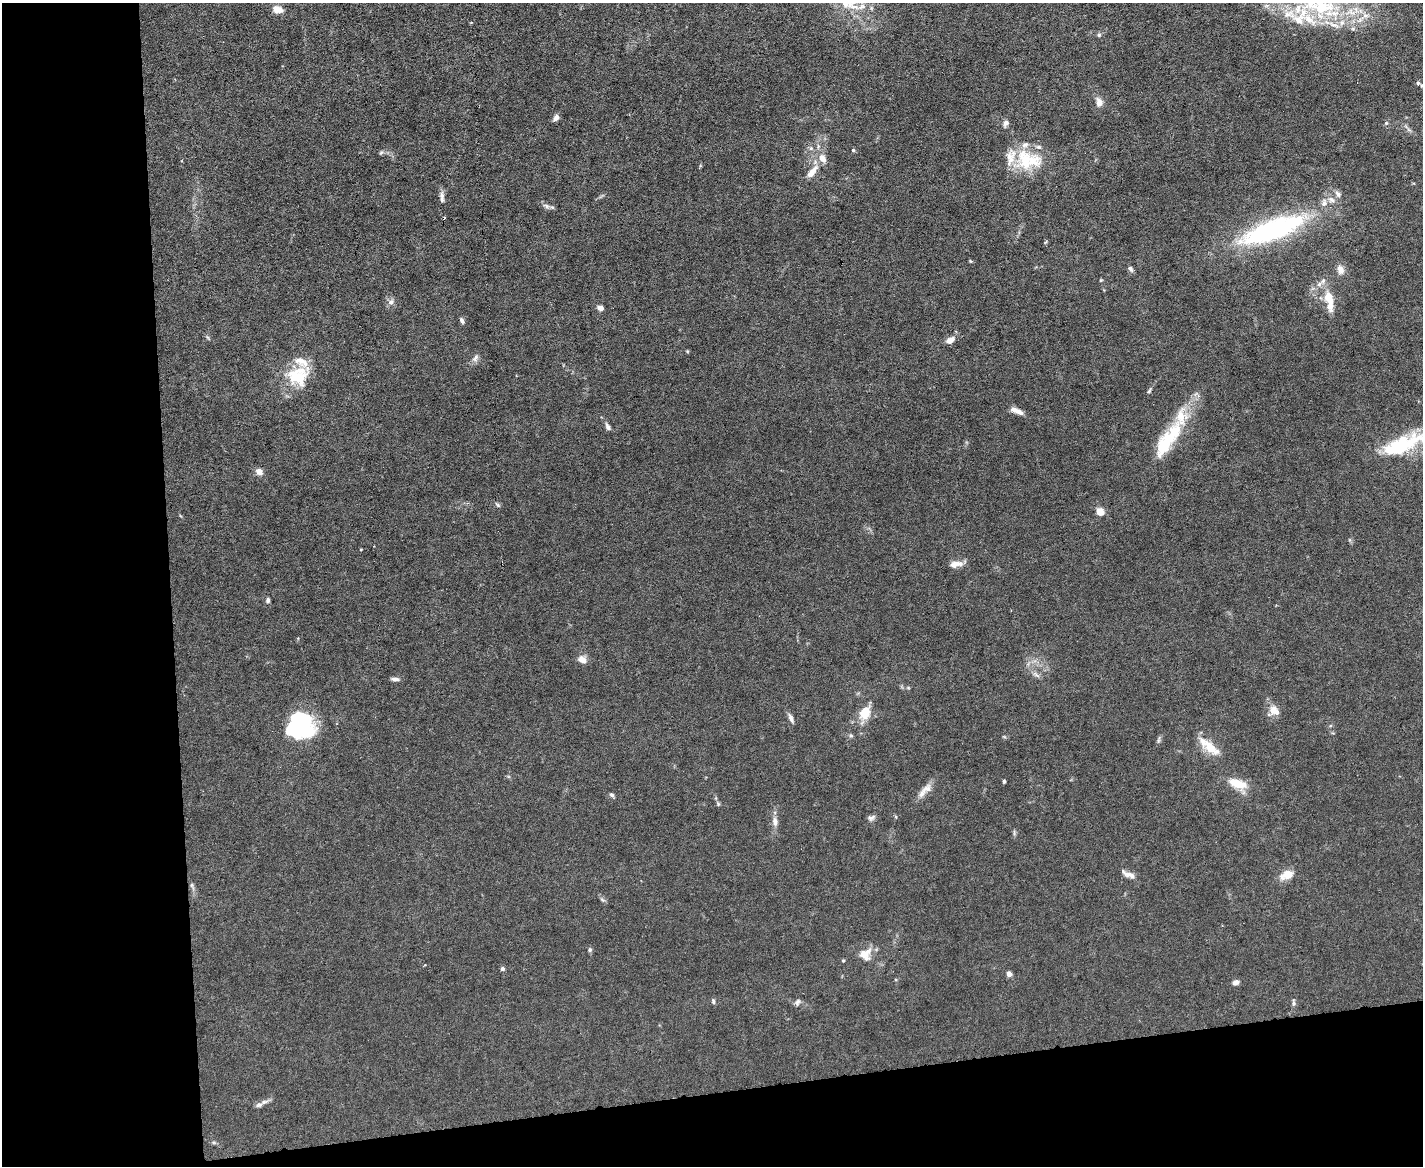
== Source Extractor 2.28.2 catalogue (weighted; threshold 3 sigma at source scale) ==
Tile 10 of 3 x 4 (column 1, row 4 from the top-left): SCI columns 239-1659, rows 1-1164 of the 4630 x 4656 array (HDU 1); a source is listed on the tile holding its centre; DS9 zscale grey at full resolution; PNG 1425 x 1168 px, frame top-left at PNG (2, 3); no overlay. Shown black and unused: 18% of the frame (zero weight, under 3 of 6 exposures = <1% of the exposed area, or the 3 px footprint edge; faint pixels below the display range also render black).
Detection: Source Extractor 2.28.2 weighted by HDU 2 'WHT'; one run over the whole footprint, this tile lists its part. Background 0.0197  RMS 0.0027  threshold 0.0112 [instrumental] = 3 sigma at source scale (4.09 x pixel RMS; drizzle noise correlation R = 1.36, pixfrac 0.8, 0.05/0.05 arcsec/px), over >= 5 px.
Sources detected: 101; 3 inside a brighter object's white glare — not listed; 23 inside a brighter listed object's ellipse — not listed separately; the other 75 listed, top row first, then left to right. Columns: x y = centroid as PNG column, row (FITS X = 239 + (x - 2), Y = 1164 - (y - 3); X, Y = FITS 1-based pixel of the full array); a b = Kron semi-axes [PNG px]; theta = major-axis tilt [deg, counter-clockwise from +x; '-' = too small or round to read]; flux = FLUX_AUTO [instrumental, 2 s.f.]
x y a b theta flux
852 5 23 15 -28 6.4
1322 7 37 26 14 17
278 10 12 8 -13 2.3
1365 15 9 6 -5 1.2
1099 35 6 5 - 0.4
1418 83 5 5 - 0.35
1422 86 5 4 - 0.36
1099 102 14 9 -83 1.5
556 118 8 5 54 1.2
1006 123 8 6 66 0.92
1386 123 6 5 - 0.39
811 148 7 5 -45 0.56
853 150 5 4 - 0.36
381 153 7 4 20 0.41
1025 161 33 26 -80 12
812 172 21 8 49 2.6
1338 194 9 7 -57 0.98
442 195 11 7 84 1.1
546 206 11 5 -25 0.91
1273 230 80 23 20 45
1046 242 6 3 69 0.28
970 261 4 4 - 0.27
1130 269 8 5 -51 0.67
1340 270 12 9 -71 1.7
1101 280 4 4 - 0.25
1329 298 25 11 -71 5.2
391 302 9 8 - 1.1
600 308 7 5 -15 1.1
462 320 7 4 -64 0.68
950 340 11 7 33 1.8
687 351 5 4 - 0.24
475 358 12 7 61 1
297 376 27 25 -3 11
1149 391 9 3 61 0.41
1019 412 11 6 -18 1.3
607 427 11 5 -67 0.82
1403 444 57 18 22 19
1164 445 35 17 60 9.8
259 472 9 7 -40 1.4
1100 512 7 7 - 2.7
959 564 12 8 -2 1.6
268 600 6 5 - 0.54
582 660 9 7 -22 2
1036 675 12 4 -36 0.86
395 679 10 4 -3 0.79
1274 711 14 11 -39 2.7
865 713 12 10 68 5.2
791 718 13 5 -67 0.96
292 727 38 17 31 16
851 736 6 4 -1 0.36
1158 740 11 4 75 0.53
1209 747 28 10 -39 5.6
1004 781 4 4 - 0.35
1238 783 22 10 -17 5.2
927 789 16 12 26 2.2
612 795 7 5 -33 0.52
718 804 5 5 - 0.36
871 817 11 6 19 0.79
896 817 5 3 - 0.27
775 822 14 7 -82 1.5
1128 874 20 7 -23 1.5
1287 875 15 9 23 3.6
192 886 14 4 -68 0.76
603 900 8 4 -31 0.47
590 950 6 5 - 0.46
865 954 15 13 14 3.6
843 961 4 4 - 0.27
424 965 3 3 - 0.23
502 969 5 4 - 0.64
1009 974 4 4 - 1.8
1235 982 7 5 16 1.1
713 1001 7 5 -89 0.43
797 1002 10 6 74 0.72
1294 1003 8 5 -88 0.55
264 1102 13 6 18 1.2
Isophote crosses this tile's border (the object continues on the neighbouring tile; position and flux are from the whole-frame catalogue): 4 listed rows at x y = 852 5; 1322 7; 1422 86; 1403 444